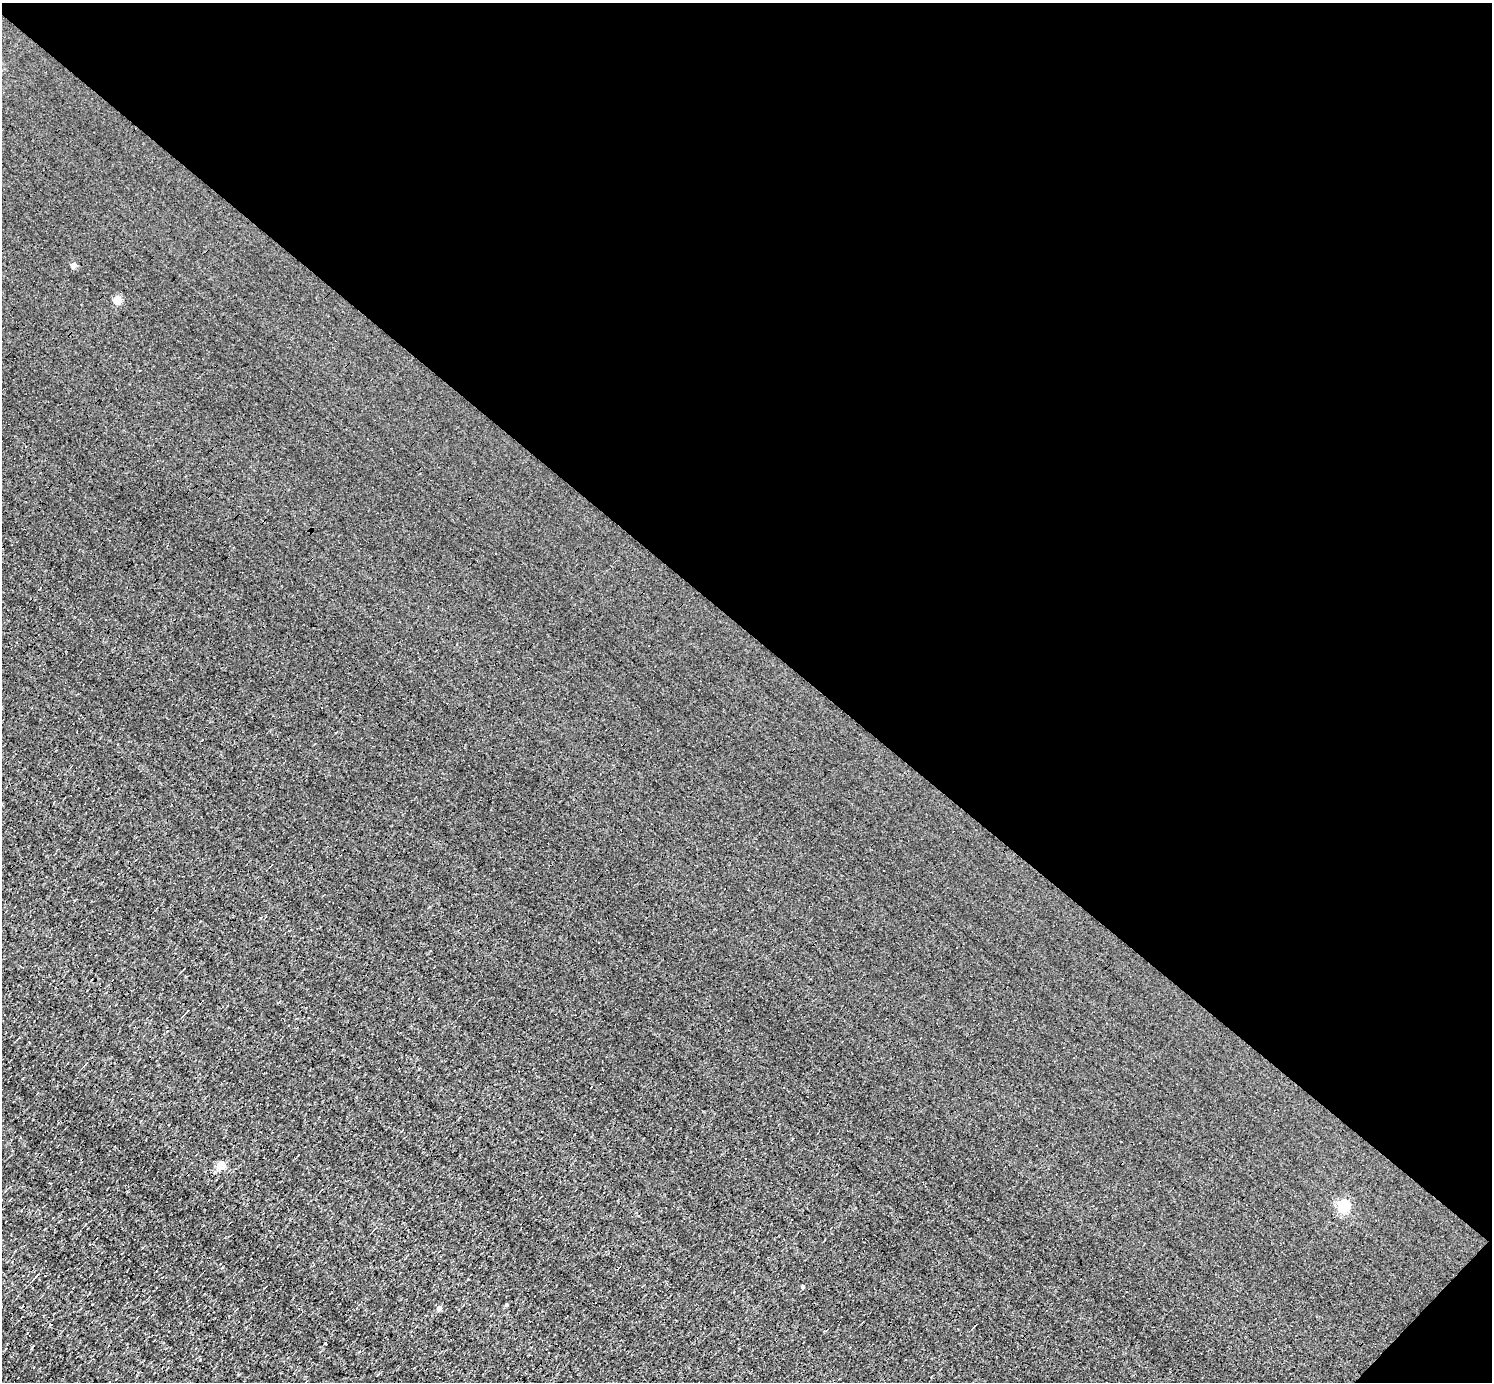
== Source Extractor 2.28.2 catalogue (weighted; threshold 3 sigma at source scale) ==
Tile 8 of 4 x 4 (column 4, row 2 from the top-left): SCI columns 4473-5962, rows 3056-4435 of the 5962 x 5967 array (HDU 1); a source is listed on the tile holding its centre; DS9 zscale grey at full resolution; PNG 1494 x 1384 px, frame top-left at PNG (2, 3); no overlay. Shown black and unused: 46% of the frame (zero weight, under 3 of 4 exposures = <1% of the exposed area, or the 3 px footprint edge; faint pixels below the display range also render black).
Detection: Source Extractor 2.28.2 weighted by HDU 2 'WHT'; one run over the whole footprint, this tile lists its part. Background 8.55e-04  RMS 0.047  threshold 0.212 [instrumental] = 3 sigma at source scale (4.5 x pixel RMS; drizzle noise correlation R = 1.50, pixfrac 1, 0.05/0.05 arcsec/px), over >= 5 px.
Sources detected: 15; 5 cosmic-ray / hot-pixel residue — not listed; the other 10 listed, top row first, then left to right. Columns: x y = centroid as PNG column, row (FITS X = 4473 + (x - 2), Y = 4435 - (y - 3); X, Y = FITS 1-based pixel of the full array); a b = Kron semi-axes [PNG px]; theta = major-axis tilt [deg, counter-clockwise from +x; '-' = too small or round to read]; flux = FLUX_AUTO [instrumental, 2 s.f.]
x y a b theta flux
73 265 4 4 - 35
118 300 5 4 - 120
495 553 3 3 - 89
221 1165 5 5 - 150
1344 1206 5 5 - 580
37 1275 8 2 40 6.9
803 1287 4 4 - 10
507 1305 3 3 - 12
440 1308 5 4 - 23
325 1343 3 3 - 6.6